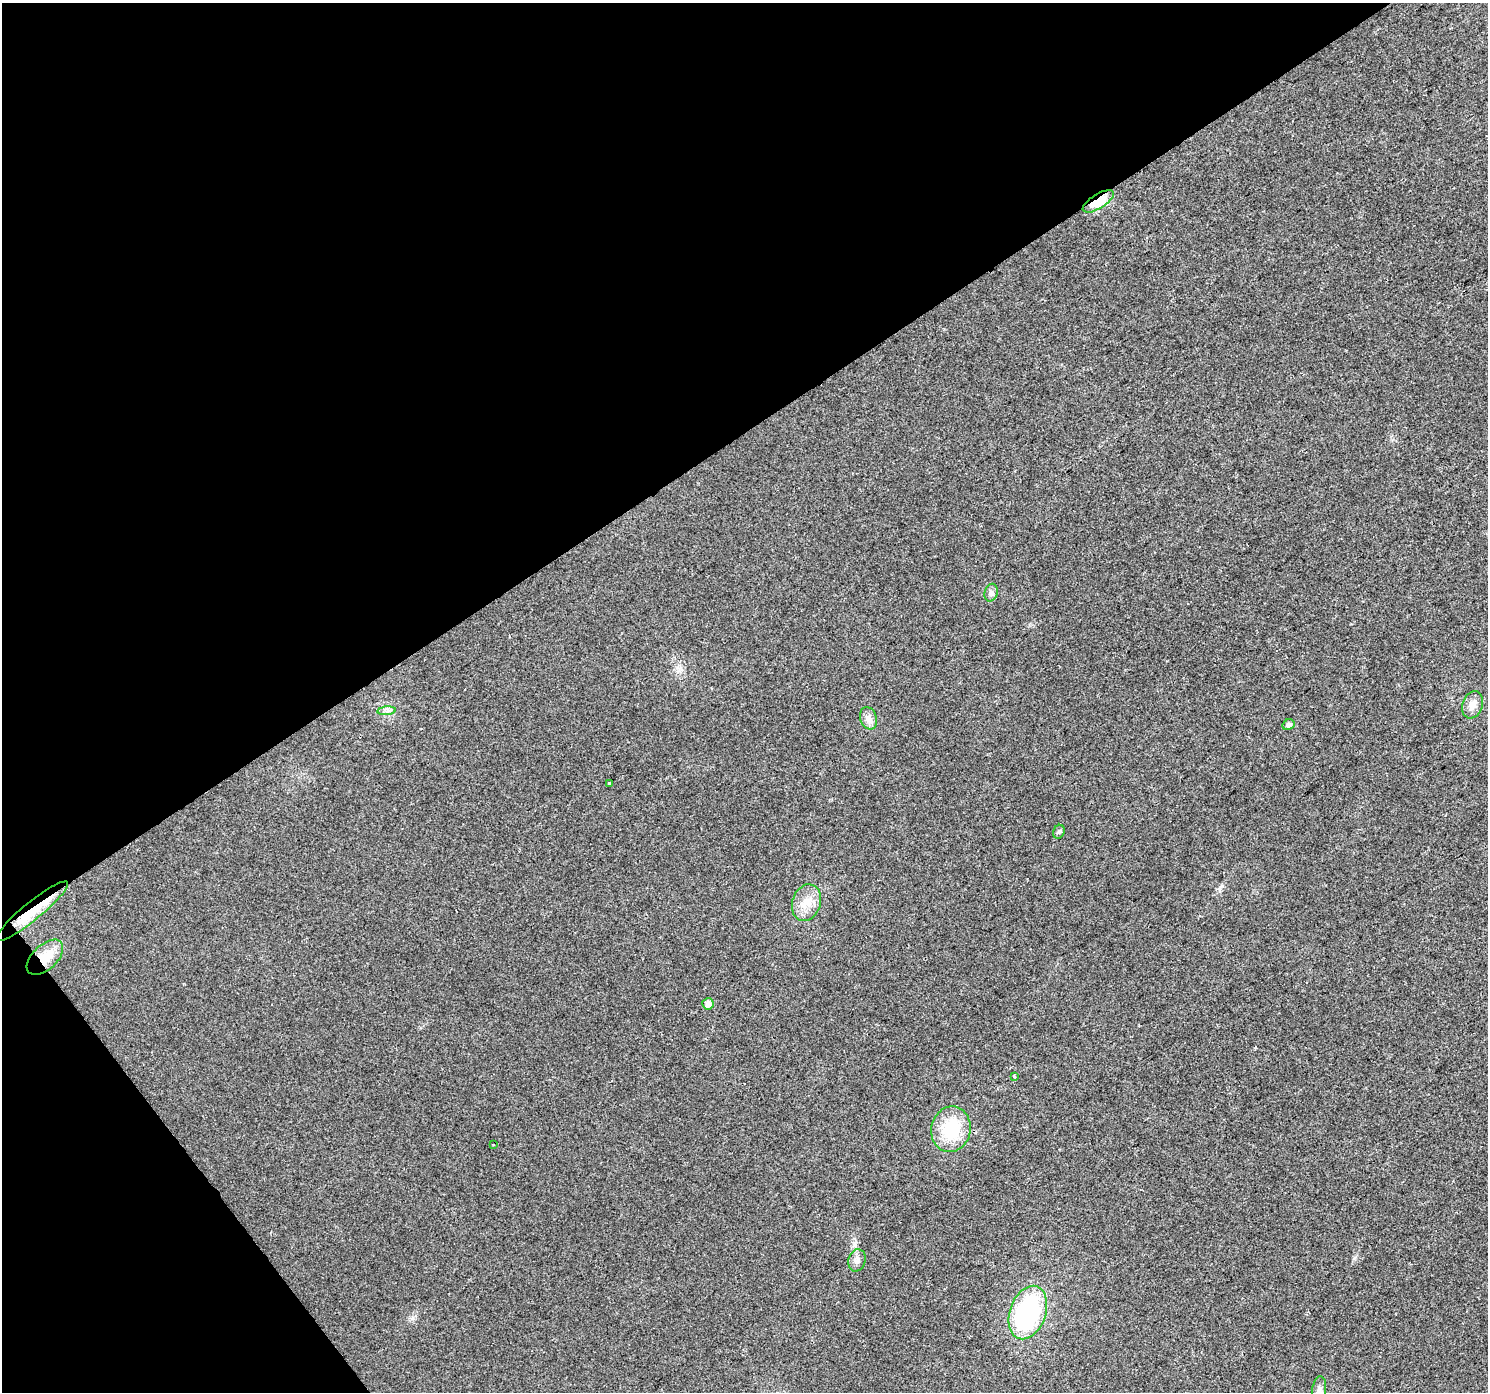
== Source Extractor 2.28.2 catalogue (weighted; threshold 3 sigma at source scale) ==
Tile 5 of 4 x 4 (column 1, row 2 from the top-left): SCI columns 4-1489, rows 2968-4357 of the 5947 x 5874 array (HDU 1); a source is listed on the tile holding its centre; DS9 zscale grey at full resolution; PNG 1490 x 1394 px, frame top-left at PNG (2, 3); each listed source drawn as its Kron ellipse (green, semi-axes under 4 px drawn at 4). Shown black and unused: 35% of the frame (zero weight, under 2 of 3 exposures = <1% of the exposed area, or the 3 px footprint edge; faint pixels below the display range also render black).
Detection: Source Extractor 2.28.2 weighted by HDU 2 'WHT'; one run over the whole footprint, this tile lists its part. Background 0.0314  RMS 0.0063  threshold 0.0285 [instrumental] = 3 sigma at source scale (4.5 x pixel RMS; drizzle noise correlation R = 1.50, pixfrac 1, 0.0396/0.0396 arcsec/px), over >= 5 px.
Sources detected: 20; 1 cosmic-ray / hot-pixel residue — neither listed nor drawn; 1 inside a brighter listed object's ellipse — not listed separately; the other 18 listed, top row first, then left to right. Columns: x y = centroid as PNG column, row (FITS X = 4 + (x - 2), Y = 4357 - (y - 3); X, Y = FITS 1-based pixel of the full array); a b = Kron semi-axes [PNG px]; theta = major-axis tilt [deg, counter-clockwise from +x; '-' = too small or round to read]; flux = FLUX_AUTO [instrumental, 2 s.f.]
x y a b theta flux
1098 201 18 7 32 16
991 593 9 6 75 1.9
1472 705 14 10 70 4.9
387 711 9 4 6 1.8
868 718 11 8 -70 3.5
1288 725 6 5 - 2.2
610 783 3 3 - 1.6
1059 832 7 5 67 1.1
806 903 18 14 71 10
32 911 46 9 39 21
45 957 22 12 43 15
708 1004 5 5 - 3.3
1014 1076 4 3 - 1.4
951 1129 23 19 78 29
493 1145 3 2 - 0.82
857 1260 11 8 74 3.2
1028 1313 27 18 70 87
1319 1390 13 7 82 3.2
Overlapping masked pixels (flux is a lower limit): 3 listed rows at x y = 1098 201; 32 911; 45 957
Isophote crosses this tile's border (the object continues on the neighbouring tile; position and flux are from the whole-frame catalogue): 1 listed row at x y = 1319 1390
Unlisted compact peaks at least as high as the median listed source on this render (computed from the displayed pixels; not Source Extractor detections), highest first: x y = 1222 886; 413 1318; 1354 1258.